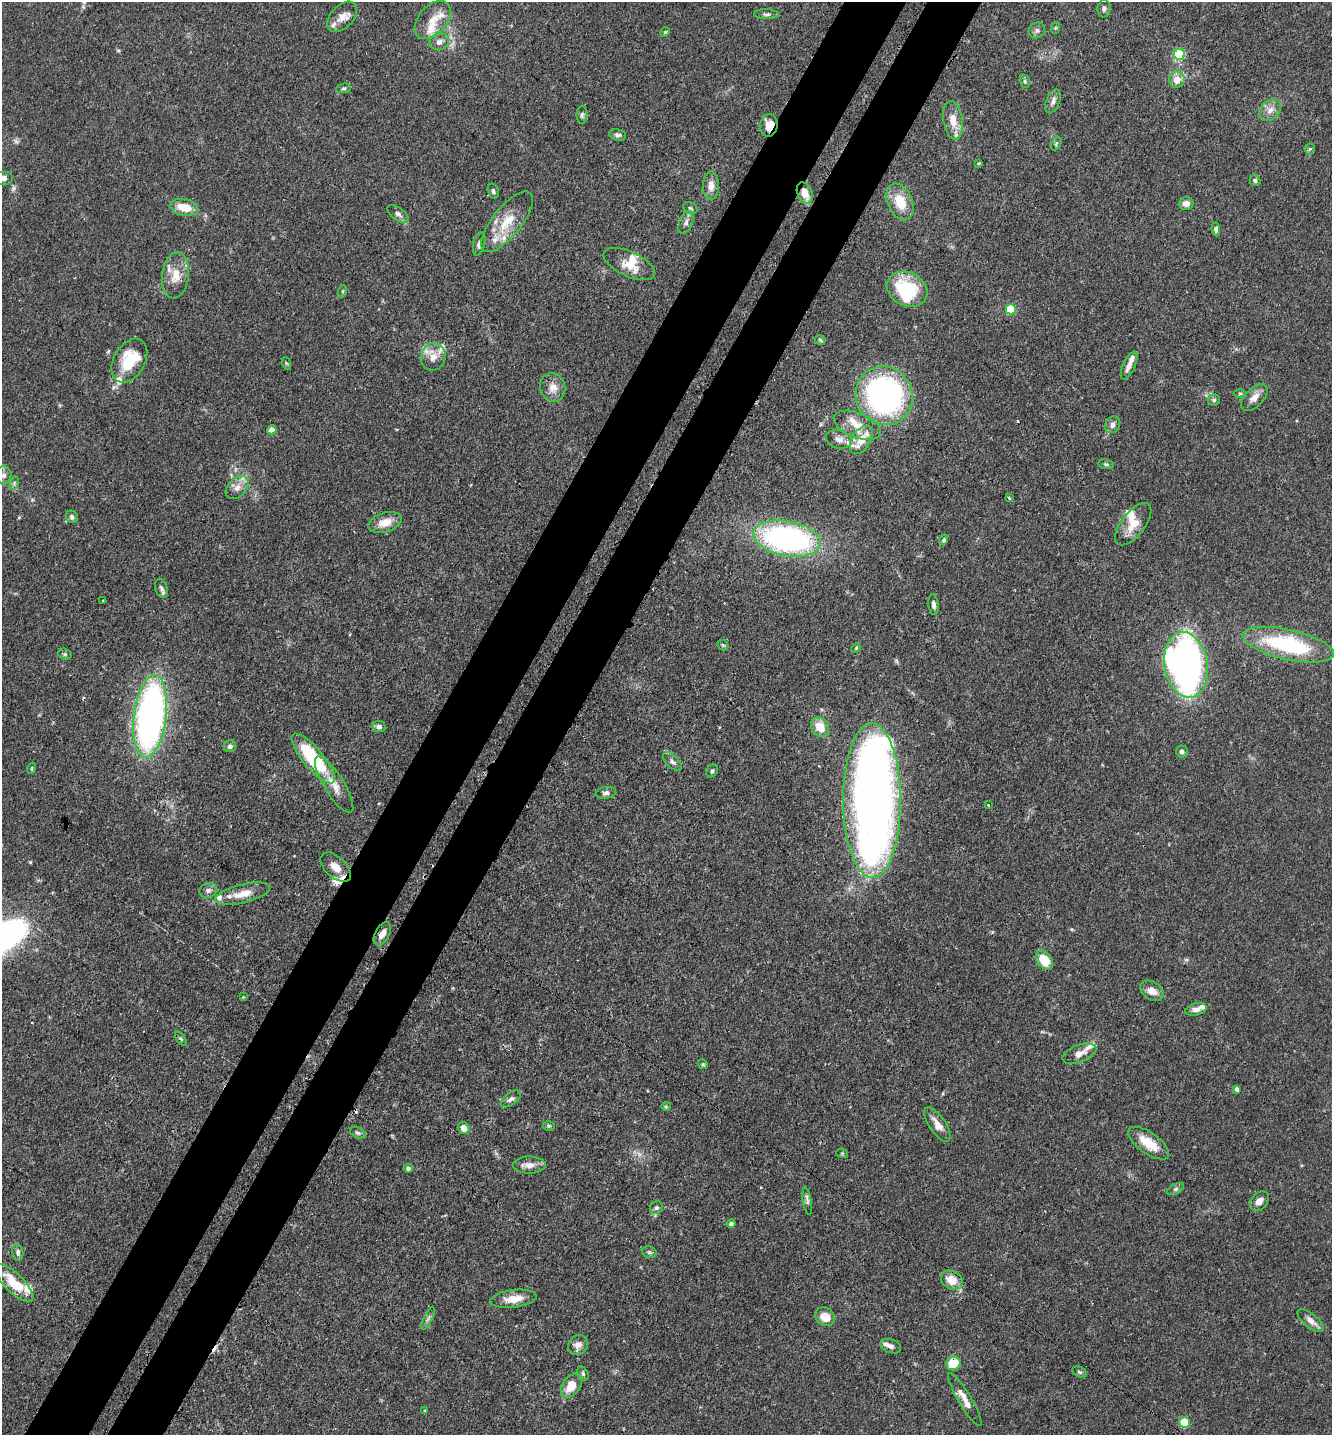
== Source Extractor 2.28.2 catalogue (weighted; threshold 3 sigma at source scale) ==
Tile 7 of 4 x 4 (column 3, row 2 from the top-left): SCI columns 2892-4221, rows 2962-4394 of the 5929 x 5919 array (HDU 1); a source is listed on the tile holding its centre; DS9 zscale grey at full resolution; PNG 1334 x 1437 px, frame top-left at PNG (2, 2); each listed source drawn as its Kron ellipse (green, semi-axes under 4 px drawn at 4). Shown black and unused: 9% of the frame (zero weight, under 3 of 4 exposures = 9% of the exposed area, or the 3 px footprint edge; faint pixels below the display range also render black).
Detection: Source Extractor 2.28.2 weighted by HDU 2 'WHT'; one run over the whole footprint, this tile lists its part. Background 0.0893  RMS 0.0038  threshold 0.0171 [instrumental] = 3 sigma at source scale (4.5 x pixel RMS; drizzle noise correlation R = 1.50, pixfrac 1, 0.05/0.05 arcsec/px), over >= 5 px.
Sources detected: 160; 2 too faint to see at this stretch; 2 inside a brighter object's white glare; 6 cosmic-ray / hot-pixel residue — neither listed nor drawn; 20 inside a brighter listed object's ellipse — not listed separately; the other 130 listed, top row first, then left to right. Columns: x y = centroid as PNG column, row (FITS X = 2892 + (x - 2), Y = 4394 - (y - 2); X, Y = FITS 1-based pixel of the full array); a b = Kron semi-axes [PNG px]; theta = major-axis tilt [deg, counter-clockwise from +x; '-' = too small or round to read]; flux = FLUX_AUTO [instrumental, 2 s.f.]
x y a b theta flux
1104 9 9 6 85 1.2
766 14 12 5 -2 1.1
342 17 18 11 45 3.6
433 20 22 14 49 6.5
1055 28 6 4 71 0.44
1037 30 8 7 - 1.1
665 32 5 4 - 0.45
439 42 10 8 19 2.2
1179 54 5 5 - 28
1177 80 8 7 - 4.1
1025 81 6 5 - 0.66
344 88 7 5 6 0.74
1053 101 12 6 69 1.7
1270 110 12 9 44 3
582 115 9 5 89 0.84
953 120 19 9 -81 5.3
769 125 11 8 83 4.8
618 135 8 5 -10 1.2
1056 143 7 4 63 0.64
1310 149 5 5 - 0.52
979 163 3 3 - 0.35
3 178 8 7 - 1.5
1255 180 5 5 - 0.75
711 186 14 8 90 3.1
493 191 8 5 -74 0.9
805 193 11 7 -67 5.5
900 202 19 12 -66 8.9
1186 203 7 6 - 2.4
184 207 14 8 -11 7.2
690 208 8 5 -29 0.88
398 214 12 6 -36 1.6
507 222 37 14 51 11
686 222 12 6 69 1.6
1216 229 7 4 -84 0.88
479 244 12 5 76 1.5
629 264 28 12 -25 6.8
176 275 23 13 83 6.6
907 289 21 16 -26 23
343 291 6 4 71 0.44
1011 309 5 5 - 17
820 340 6 4 -31 0.61
433 357 14 12 77 4.3
129 361 24 15 60 16
286 363 6 4 -71 0.46
1129 365 15 6 65 2.3
553 387 14 12 -74 3.9
1240 393 6 4 0 0.51
884 396 30 28 -57 97
1254 397 16 9 44 3.2
1214 400 6 5 - 0.69
857 425 25 12 -21 6.8
1113 425 9 7 55 1.8
272 430 4 4 - 4.7
839 439 13 9 -14 2.3
861 440 16 9 57 6.2
1106 464 8 5 -10 0.71
4 475 9 7 86 1.9
14 483 7 4 73 0.71
237 488 13 9 44 3.2
1009 498 3 3 - 0.42
72 517 6 5 - 1.2
385 522 17 9 17 5
1133 524 25 12 52 6.3
787 539 34 17 -10 100
944 540 5 4 - 0.79
161 588 9 6 -72 1.3
103 601 3 2 - 0.35
934 605 10 5 -84 1.3
723 645 6 4 -44 0.52
1288 645 47 15 -13 37
856 648 5 4 - 0.43
65 654 7 5 -20 0.74
1186 665 33 21 -80 160
150 716 42 16 83 170
379 727 6 5 - 1.4
820 727 10 8 -50 6.5
230 746 6 6 - 1.1
1182 751 6 6 - 1.2
313 758 31 10 -50 31
672 762 12 6 -45 1.5
32 768 6 3 72 0.39
712 771 7 5 52 0.82
334 785 32 10 -58 5.7
606 793 10 6 8 1.2
872 801 77 29 -90 320
988 805 3 2 - 0.48
336 867 18 10 -42 5.5
208 890 9 7 18 1.5
242 894 28 9 14 6.1
382 934 12 7 61 2.9
1044 960 10 7 -51 8.2
1152 991 12 9 -33 3.5
243 997 3 3 - 0.27
1196 1009 10 6 14 2
181 1039 8 4 -54 0.65
1079 1054 18 8 20 3
703 1064 5 4 - 0.6
1237 1089 4 4 - 1.4
511 1099 11 6 36 1.4
666 1106 5 4 - 0.47
937 1124 20 8 -55 3.7
549 1126 6 5 - 0.57
464 1128 6 5 - 3.5
358 1133 8 5 -27 0.88
1149 1143 24 10 -36 8.1
842 1153 6 4 -18 0.42
529 1165 16 8 0 3.1
408 1168 4 4 - 0.97
1176 1189 9 5 28 0.88
807 1201 14 4 -80 1.1
1259 1201 11 8 49 2.5
656 1208 7 6 - 1
731 1224 4 4 - 1.1
18 1252 8 5 -81 1.1
649 1252 7 5 -16 0.85
952 1280 11 9 -28 6.4
14 1283 25 9 -45 11
514 1299 23 9 7 5.6
825 1317 10 8 -37 5
428 1318 12 4 65 1.1
1311 1320 16 6 -40 2.6
578 1345 11 9 48 2.8
891 1346 11 6 -21 1.5
953 1363 7 6 - 11
1080 1372 8 5 -27 0.71
583 1374 8 5 -64 0.72
571 1386 13 8 54 6.6
965 1399 30 6 -59 4
425 1411 4 3 - 0.35
1184 1422 5 5 - 17
Overlapping masked pixels (flux is a lower limit): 4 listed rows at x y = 769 125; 805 193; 382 934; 953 1363
Isophote crosses this tile's border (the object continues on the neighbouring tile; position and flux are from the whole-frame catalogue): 1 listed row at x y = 3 178